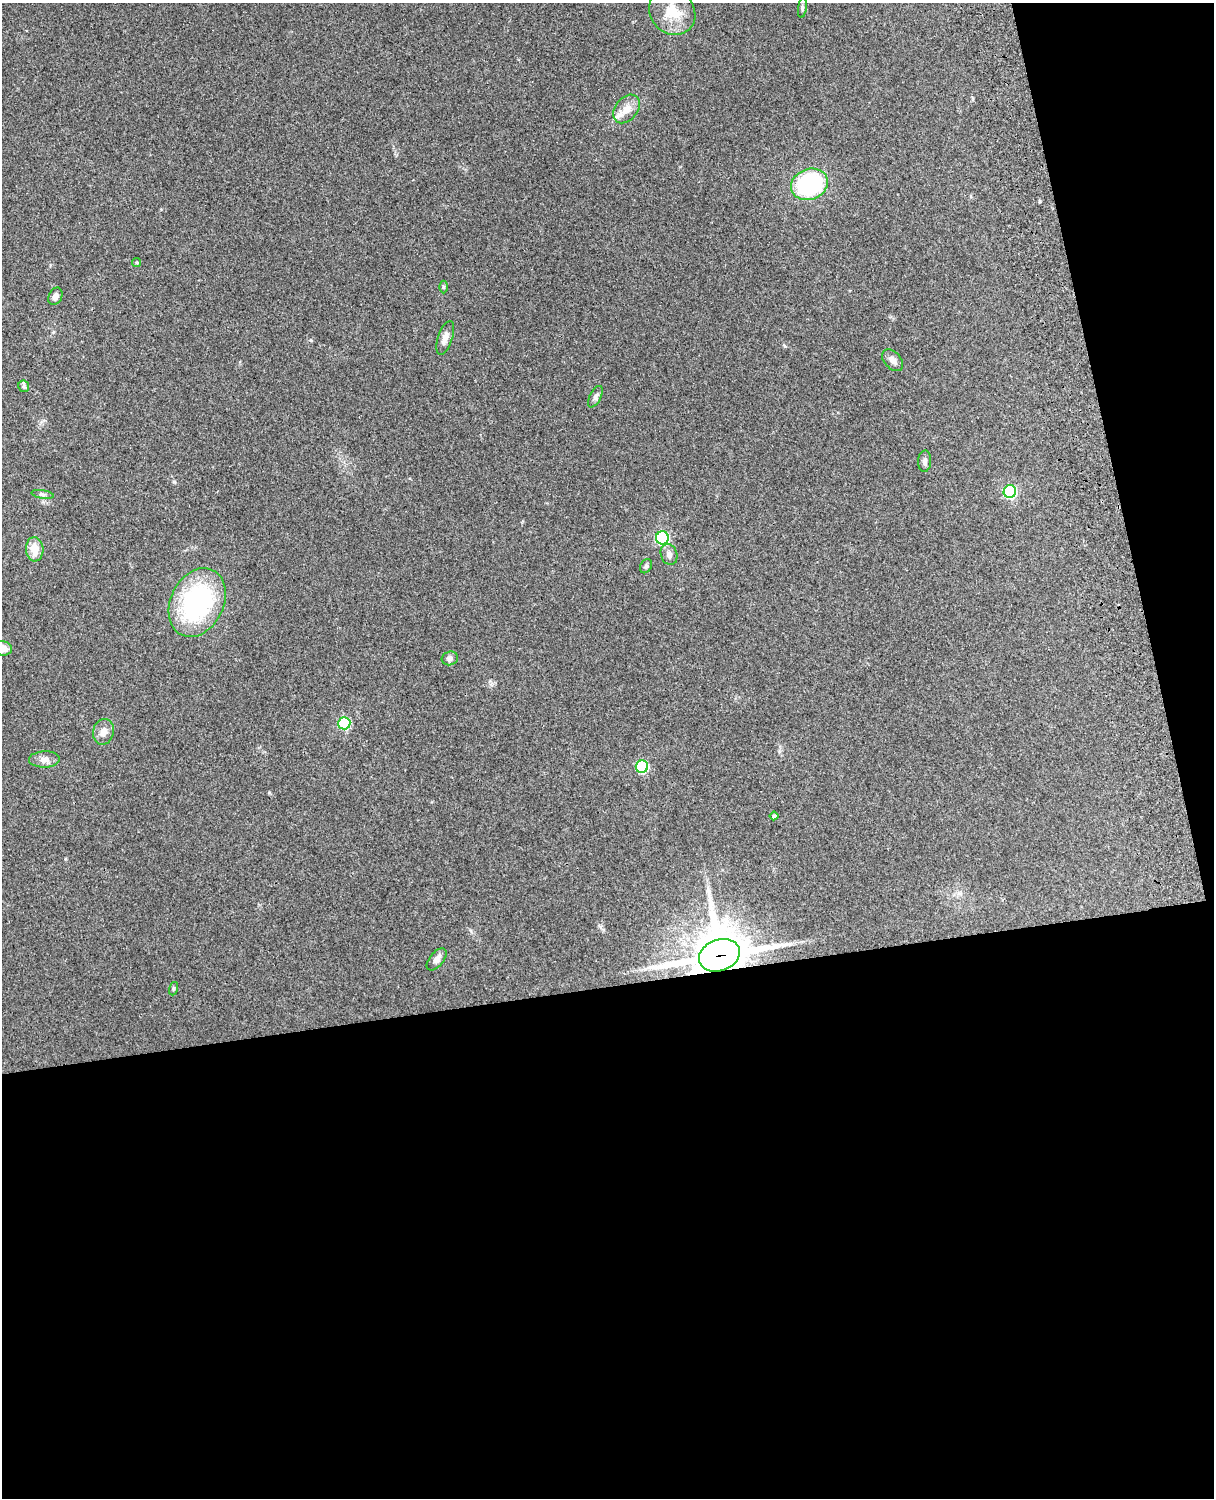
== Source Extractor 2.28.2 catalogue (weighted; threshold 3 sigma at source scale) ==
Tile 12 of 4 x 3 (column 4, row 3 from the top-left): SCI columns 3756-4967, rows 164-1659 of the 5088 x 4927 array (HDU 1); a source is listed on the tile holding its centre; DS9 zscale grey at full resolution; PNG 1216 x 1500 px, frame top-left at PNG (2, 3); each listed source drawn as its Kron ellipse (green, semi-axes under 4 px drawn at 4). Shown black and unused: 39% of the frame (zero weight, under 3 of 4 exposures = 6% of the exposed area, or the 3 px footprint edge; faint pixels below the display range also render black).
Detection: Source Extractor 2.28.2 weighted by HDU 2 'WHT'; one run over the whole footprint, this tile lists its part. Background 0.265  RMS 0.0089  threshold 0.0403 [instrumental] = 3 sigma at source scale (4.5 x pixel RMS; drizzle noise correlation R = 1.50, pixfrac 1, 0.05/0.05 arcsec/px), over >= 5 px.
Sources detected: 31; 1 long thin detection or spike segment (spike, bleed or trail) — neither listed nor drawn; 1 inside a brighter listed object's ellipse — not listed separately; the other 29 listed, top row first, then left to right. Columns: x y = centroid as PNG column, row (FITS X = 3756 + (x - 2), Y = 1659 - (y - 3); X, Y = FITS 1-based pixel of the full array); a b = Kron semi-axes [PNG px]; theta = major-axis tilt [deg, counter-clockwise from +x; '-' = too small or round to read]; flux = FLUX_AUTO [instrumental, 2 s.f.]
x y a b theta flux
802 8 10 3 82 1.7
672 12 24 21 -45 23
626 109 16 11 51 10
809 184 19 15 21 96
137 263 4 4 - 1.4
444 287 6 4 -90 1.1
55 296 9 6 66 4.8
445 338 17 7 72 5.9
893 360 13 8 -48 5
24 386 6 5 - 1.6
595 397 12 5 63 2.8
925 461 10 6 87 3.2
1010 492 6 6 - 100
42 494 11 4 -9 2.2
662 538 6 6 - 110
35 549 12 8 -86 12
669 554 10 8 -71 4.3
646 566 7 5 61 1.9
197 602 36 26 64 120
2 648 9 7 -6 7.5
450 658 8 6 15 2.5
344 723 6 6 - 69
103 732 13 10 77 6.5
44 759 15 8 1 6
642 767 6 6 - 78
774 816 4 3 - 1.9
719 955 21 15 19 3700
437 959 13 7 51 4.5
173 989 7 3 71 1.2
Overlapping masked pixels (flux is a lower limit): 1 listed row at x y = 719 955
Isophote crosses this tile's border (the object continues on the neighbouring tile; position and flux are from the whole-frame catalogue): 1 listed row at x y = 2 648
Unlisted compact peaks at least as high as the median listed source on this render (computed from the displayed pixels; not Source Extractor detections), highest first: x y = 311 340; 174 482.